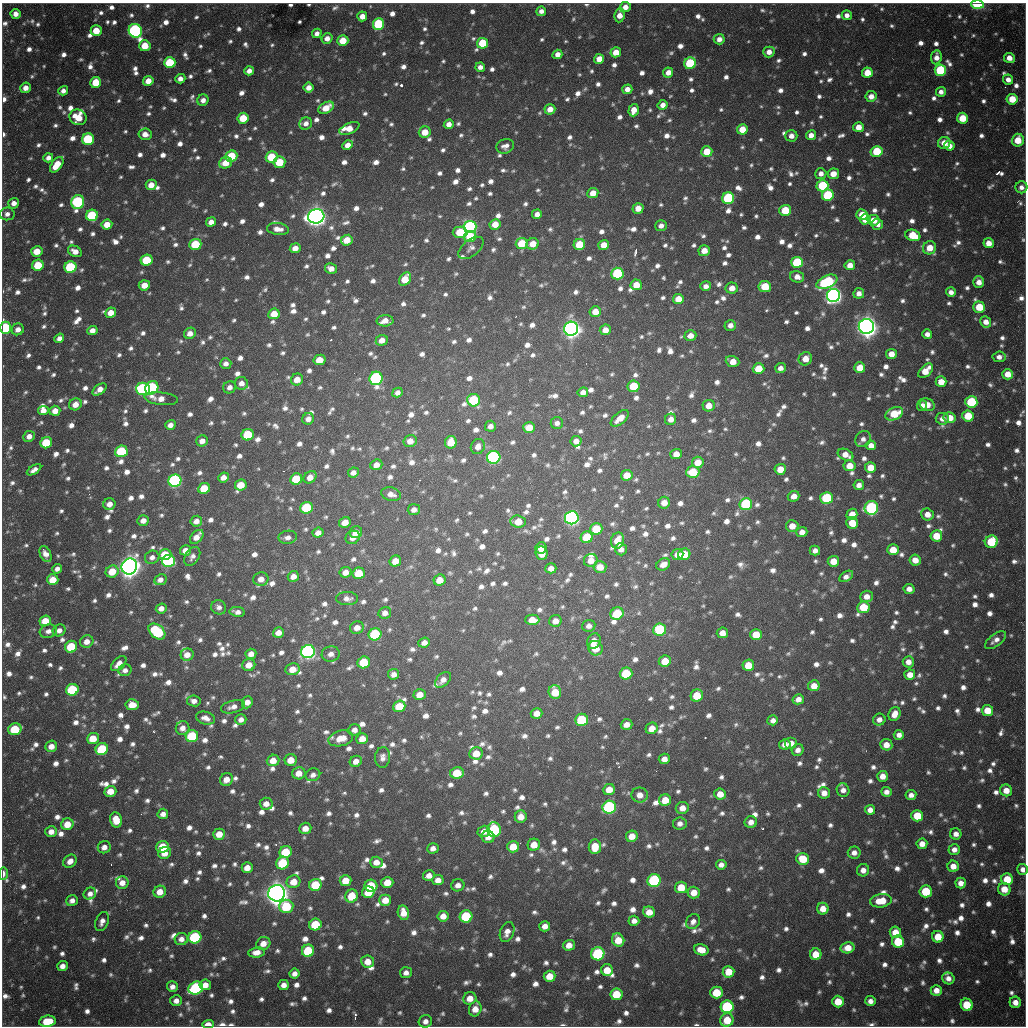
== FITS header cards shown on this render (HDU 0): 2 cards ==
NAXIS1  =                 1024 / length of data axis 1
NAXIS2  =                 1024 / length of data axis 2

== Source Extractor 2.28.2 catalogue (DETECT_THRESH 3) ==
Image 1024 x 1024 px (HDU 0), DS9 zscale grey, 1 PNG px = 1 image px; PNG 1028 x 1028 px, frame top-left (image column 1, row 1024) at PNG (2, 3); each listed source drawn as its Kron ellipse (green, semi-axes under 4 px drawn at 4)
Background 703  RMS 22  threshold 65.6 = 3 sigma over >= 5 px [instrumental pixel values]
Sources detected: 1742; of the 1742, the 500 brightest by FLUX_AUTO listed and drawn (1242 fainter detections omitted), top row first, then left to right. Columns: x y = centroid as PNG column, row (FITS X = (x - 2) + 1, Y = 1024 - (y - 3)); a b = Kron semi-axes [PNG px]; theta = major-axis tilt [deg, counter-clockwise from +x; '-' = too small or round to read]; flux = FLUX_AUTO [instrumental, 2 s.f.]
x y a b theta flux
977 4 6 4 -3 1.1e+05
625 7 5 5 - 1.3e+04
541 11 5 4 - 8.4e+03
16 14 5 5 - 1.2e+04
619 15 7 5 82 1.7e+04
847 15 5 5 - 9.4e+03
362 16 5 5 - 1.5e+04
379 24 6 5 - 1.3e+05
96 31 5 5 - 3.4e+04
135 31 7 6 - 3.5e+05
317 33 5 4 - 8.5e+03
327 38 6 5 - 1.1e+04
719 39 5 5 - 1.0e+04
343 41 5 5 - 3.5e+04
482 43 5 5 - 6.1e+04
145 46 6 5 - 3.1e+04
616 52 5 5 - 2.5e+04
769 52 5 5 - 1.3e+04
557 54 5 4 - 1.1e+04
936 57 7 5 82 1.2e+04
1009 58 5 5 - 1.4e+04
599 59 5 5 - 1.9e+04
170 63 5 5 - 7.5e+04
690 63 6 5 - 1.1e+05
480 67 5 4 - 8.3e+03
940 70 6 5 - 1.2e+05
249 71 5 4 - 1.1e+04
668 72 5 5 - 1.3e+04
867 73 5 5 - 3.0e+04
180 79 5 4 - 1.0e+04
1008 80 5 5 - 1.1e+04
148 81 5 5 - 2.0e+04
96 82 5 5 - 4.0e+04
309 87 5 5 - 1.2e+04
25 88 5 5 - 1.3e+04
627 89 5 5 - 1.2e+04
63 91 5 4 - 8.2e+03
941 92 5 5 - 9.1e+03
871 96 5 5 - 1.3e+04
1012 99 5 5 - 3.7e+04
203 100 6 5 - 9.3e+03
663 105 5 5 - 1.1e+04
326 108 8 5 29 2.7e+04
550 109 5 5 - 1.5e+04
634 110 6 5 - 1.7e+04
78 117 9 7 -28 3.4e+04
243 118 6 5 - 4.1e+04
962 118 5 5 - 3.9e+04
306 124 6 6 - 9.4e+03
449 124 5 4 - 1.1e+04
858 127 5 5 - 1.8e+04
349 128 11 5 23 2.2e+04
742 129 5 5 - 2.8e+04
425 132 6 5 - 2.4e+04
145 134 6 6 - 1.3e+04
811 135 5 5 - 1.1e+04
791 136 6 5 - 1.0e+04
88 139 6 5 - 1.2e+05
1018 140 6 6 - 3.6e+04
944 143 6 6 - 2.0e+04
348 145 5 4 - 1.3e+04
505 146 9 7 18 9.4e+03
949 146 5 5 - 1.2e+04
877 151 6 5 - 6.5e+04
707 152 5 5 - 3.5e+04
231 156 6 5 - 5.6e+04
272 157 6 5 - 6.2e+04
48 158 5 4 - 9.1e+03
279 162 6 5 - 5.2e+04
225 163 7 5 20 2.3e+04
57 165 9 5 52 3.2e+04
821 174 5 5 - 9.5e+03
833 174 6 5 - 1.9e+04
151 185 5 5 - 1.7e+04
822 186 6 6 - 8.9e+04
1021 187 6 6 - 8.6e+03
593 193 5 5 - 1.9e+04
828 195 6 6 - 1.1e+05
728 198 6 6 - 1.6e+05
78 202 7 6 - 2.1e+05
14 203 5 5 - 1.0e+04
638 208 5 5 - 1.7e+04
785 210 5 5 - 5.0e+04
7 214 7 6 - 8.8e+03
537 214 5 4 - 9.9e+03
92 215 6 5 - 9.9e+04
862 215 5 5 - 2.8e+04
316 216 8 7 - 1.5e+06
865 219 5 5 - 3.0e+04
874 220 6 5 - 2.3e+04
211 222 5 4 - 1.1e+04
495 224 5 5 - 2.2e+04
877 224 6 6 - 1.1e+04
107 225 5 5 - 2.2e+04
661 226 6 5 - 8.2e+03
470 227 6 6 - 3.8e+05
278 229 11 6 -5 1.4e+04
460 232 7 6 - 5.3e+04
913 235 8 5 -20 4.5e+04
470 237 6 5 - 5.2e+04
347 240 6 5 - 2.7e+04
989 243 5 5 - 1.7e+04
195 244 6 5 - 6.2e+04
522 244 6 5 - 4.8e+04
533 244 6 5 - 2.3e+04
579 245 6 5 - 4.7e+04
604 245 5 5 - 2.1e+04
295 248 5 5 - 1.4e+04
471 248 14 8 39 8.2e+03
929 248 7 6 - 2.4e+04
37 251 5 5 - 2.5e+04
75 251 7 5 -26 1.3e+04
704 251 5 5 - 1.7e+04
146 260 6 5 - 6.6e+04
797 262 6 5 - 1.1e+05
38 265 6 5 - 5.0e+04
850 265 5 5 - 1.6e+04
70 267 6 5 - 1.2e+05
331 268 6 5 - 1.2e+04
617 273 6 6 - 1.4e+05
797 277 7 5 -16 1.2e+04
405 279 7 5 54 3.3e+04
827 282 11 6 24 1.5e+05
979 282 6 5 - 1.4e+04
144 285 5 5 - 2.0e+04
636 285 5 5 - 2.4e+04
706 286 5 5 - 9.4e+03
765 286 6 5 - 5.1e+04
732 288 6 5 - 1.5e+04
951 292 5 5 - 9.6e+03
859 293 5 5 - 1.0e+04
833 295 6 6 - 8.6e+05
678 299 5 5 - 2.3e+04
979 307 6 5 - 4.7e+04
595 312 5 5 - 2.0e+04
111 313 5 5 - 1.8e+04
274 314 6 5 - 2.8e+04
385 321 8 5 2 1.5e+04
986 322 6 5 - 1.4e+04
730 325 6 5 - 8.5e+03
866 326 7 7 - 1.6e+06
6 328 6 5 - 1.5e+05
18 329 6 5 - 1.0e+04
571 329 7 7 - 1.2e+06
92 330 5 4 - 1.2e+04
605 330 5 5 - 1.3e+04
190 333 6 5 - 1.2e+04
927 334 5 4 - 8.3e+03
690 336 6 5 - 1.5e+04
59 338 5 4 - 8.2e+03
382 340 6 5 - 1.4e+04
891 354 5 5 - 1.6e+04
999 357 6 5 - 8.9e+03
805 359 7 6 - 1.8e+04
319 360 6 5 - 2.6e+04
732 361 7 5 -18 2.0e+04
226 364 6 5 - 8.7e+03
780 368 5 5 - 8.6e+03
860 368 5 5 - 3.0e+04
758 369 6 5 - 4.0e+04
926 371 9 5 45 2.9e+04
1008 374 5 5 - 2.1e+04
376 378 7 6 - 3.0e+05
297 380 6 5 - 2.0e+04
941 382 5 5 - 2.0e+04
241 383 6 6 - 1.1e+04
633 386 6 6 - 5.6e+04
230 387 6 6 - 8.7e+03
152 388 7 6 - 2.2e+05
99 389 8 4 37 1.3e+04
143 389 7 6 - 2.2e+05
583 392 5 5 - 8.8e+03
397 393 5 4 - 8.2e+03
161 399 17 6 -6 1.6e+04
474 400 6 6 - 1.2e+05
971 402 6 5 - 1.0e+05
75 404 6 5 - 1.4e+04
922 405 5 5 - 8.4e+03
927 405 8 6 -20 1.9e+04
709 406 6 5 - 1.8e+04
43 410 5 4 - 1.1e+04
55 411 5 5 - 1.6e+04
894 414 9 6 24 5.3e+04
968 416 6 5 - 4.8e+04
620 418 11 5 40 1.8e+04
950 418 6 5 - 2.3e+04
308 419 6 5 - 9.6e+03
671 419 6 5 - 1.1e+04
942 419 6 6 - 1.0e+04
557 423 6 6 - 8.2e+03
170 425 5 5 - 9.8e+03
490 426 5 5 - 8.8e+03
529 427 6 5 - 2.5e+04
248 435 6 5 - 7.2e+04
29 436 6 5 - 1.0e+04
863 439 8 7 - 9.1e+03
202 441 6 5 - 1.1e+04
410 441 6 6 - 1.5e+04
576 441 5 5 - 1.1e+04
451 442 6 6 - 3.4e+04
46 443 6 5 - 6.5e+04
871 445 5 5 - 1.2e+04
478 446 8 7 - 1.3e+04
121 451 6 5 - 9.8e+04
676 454 5 5 - 1.6e+04
845 455 8 5 -24 1.6e+04
494 457 7 6 - 3.4e+05
698 462 6 5 - 2.3e+04
376 465 6 5 - 1.2e+04
849 466 6 5 - 2.1e+04
870 468 5 5 - 2.4e+04
780 469 5 5 - 2.3e+04
34 470 8 4 32 8.2e+03
693 472 6 5 - 5.2e+04
353 473 5 5 - 8.6e+03
627 475 6 5 - 2.4e+04
223 477 5 5 - 1.1e+04
310 477 7 5 39 1.5e+04
296 479 6 5 - 5.9e+04
175 481 6 6 - 3.4e+05
241 485 6 5 - 3.0e+04
859 485 5 5 - 9.0e+03
204 488 6 5 - 4.8e+04
391 494 10 6 -15 1.1e+04
794 496 6 5 - 1.3e+04
827 498 6 6 - 1.1e+05
664 503 6 6 - 1.5e+04
109 504 6 5 - 1.2e+04
746 504 6 6 - 1.4e+05
307 508 6 5 - 1.0e+05
871 508 7 6 - 2.5e+05
414 510 6 5 - 9.4e+03
852 514 5 5 - 2.1e+04
927 514 6 6 - 1.6e+04
572 518 7 6 - 5.8e+05
143 520 6 5 - 1.1e+04
196 521 6 5 - 1.2e+04
518 521 8 6 -3 3.1e+04
345 522 6 5 - 1.7e+04
852 523 6 5 - 2.8e+04
792 526 6 6 - 1.8e+04
596 529 6 5 - 5.4e+04
356 532 6 6 - 1.7e+04
802 532 5 5 - 1.3e+04
318 533 5 5 - 1.0e+04
936 536 6 5 - 3.1e+04
197 537 8 5 47 1.5e+04
288 537 9 6 9 8.6e+03
353 537 7 6 - 1.0e+04
587 537 6 6 - 6.8e+04
617 541 8 6 74 2.7e+04
991 542 6 6 - 6.8e+04
541 548 6 5 - 1.0e+04
621 549 6 6 - 1.0e+04
186 550 5 5 - 1.6e+04
893 550 6 5 - 2.7e+04
815 551 5 5 - 9.3e+03
542 553 7 6 - 1.9e+04
45 554 8 5 -65 1.1e+04
165 554 6 5 - 3.9e+04
677 554 6 5 - 1.5e+04
684 554 6 5 - 4.5e+04
192 556 10 7 58 8.3e+03
152 557 7 6 - 8.9e+03
591 560 7 6 - 1.8e+04
915 560 6 5 - 1.6e+04
168 561 6 6 - 2.5e+05
395 561 6 5 - 2.1e+04
833 561 5 5 - 2.3e+04
663 564 7 5 33 1.3e+04
129 566 8 7 - 1.6e+06
600 567 6 6 - 2.2e+04
551 568 5 5 - 1.2e+04
57 569 5 4 - 8.6e+03
112 571 6 6 - 3.3e+04
345 572 6 5 - 1.3e+04
359 573 6 6 - 3.7e+04
293 576 6 5 - 1.2e+04
846 576 7 4 32 8.7e+03
261 579 7 6 - 1.4e+04
53 580 6 5 - 2.9e+04
160 580 6 5 - 9.2e+03
440 580 6 5 - 2.3e+04
909 589 5 5 - 9.5e+03
867 596 6 6 - 1.3e+04
347 598 11 6 -1 8.6e+03
219 607 8 7 - 8.3e+03
863 607 6 6 - 3.8e+04
161 608 5 5 - 1.1e+04
237 612 7 5 -11 8.7e+03
385 613 6 6 - 9.3e+03
617 613 7 6 - 6.1e+04
532 620 7 5 0 2.2e+04
45 621 6 5 - 3.1e+04
555 621 6 5 - 1.4e+04
589 626 6 6 - 8.6e+03
357 628 7 6 - 1.3e+04
59 630 7 5 28 9.0e+03
660 630 6 6 - 1.4e+05
48 631 9 6 17 8.9e+03
157 631 9 6 -41 1.4e+05
278 633 5 5 - 1.4e+04
722 633 5 5 - 1.5e+04
375 634 6 6 - 1.4e+05
756 635 6 5 - 3.3e+04
996 640 12 6 37 9.8e+03
87 641 7 6 - 1.4e+04
594 641 8 6 65 1.5e+04
424 643 6 5 - 1.0e+04
71 647 6 6 - 6.9e+04
595 648 7 7 - 3.1e+04
308 651 7 6 - 6.1e+05
251 654 5 5 - 1.2e+04
331 654 9 7 9 9.4e+03
187 655 6 6 - 1.5e+04
665 661 6 5 - 3.1e+04
364 662 6 6 - 6.4e+04
908 662 5 5 - 1.1e+04
119 664 9 5 43 1.3e+04
249 665 6 6 - 1.8e+04
748 665 6 5 - 3.3e+04
293 669 7 6 - 2.0e+04
125 670 6 5 - 8.2e+03
394 674 5 5 - 8.7e+03
626 674 6 6 - 7.4e+04
910 675 5 5 - 1.6e+04
443 680 9 6 46 1.0e+04
814 686 6 5 - 1.8e+04
72 690 6 6 - 1.2e+05
555 692 7 6 - 3.2e+04
420 695 6 5 - 1.7e+04
697 696 6 6 - 4.2e+04
798 699 6 5 - 1.1e+04
194 701 7 5 -9 8.7e+03
247 702 6 5 - 1.2e+04
132 705 6 5 - 2.3e+04
399 706 6 5 - 4.2e+04
233 707 12 6 15 1.0e+04
987 710 5 5 - 2.7e+04
537 713 6 5 - 1.5e+04
894 714 7 5 63 1.7e+04
205 718 10 6 -17 1.1e+04
241 719 6 5 - 8.6e+03
582 720 6 6 - 1.0e+05
773 720 5 5 - 8.5e+03
879 720 6 6 - 1.0e+04
627 725 6 5 - 1.2e+04
183 728 7 6 - 1.1e+04
652 728 6 5 - 1.9e+04
15 729 7 5 24 6.9e+04
354 730 6 5 - 9.3e+03
899 735 5 5 - 9.1e+03
192 736 6 6 - 1.1e+05
93 738 6 5 - 3.1e+04
341 738 12 7 14 2.2e+04
362 739 6 5 - 1.8e+04
791 743 6 6 - 1.3e+04
785 744 5 5 - 1.2e+04
886 745 6 5 - 1.7e+04
51 746 6 5 - 1.5e+04
102 749 6 6 - 9.4e+04
798 750 6 5 - 9.5e+03
476 753 6 6 - 2.5e+04
383 757 10 7 85 8.5e+03
664 759 5 5 - 1.1e+04
273 760 6 5 - 2.0e+04
291 760 6 5 - 2.2e+04
356 761 6 5 - 1.1e+04
299 773 6 6 - 1.8e+04
457 773 7 6 - 4.2e+04
313 775 7 6 - 8.3e+03
882 776 5 5 - 1.4e+04
226 780 7 6 - 1.5e+04
609 790 6 5 - 2.0e+04
843 790 7 6 - 9.2e+03
1006 790 6 6 - 1.7e+04
110 791 6 5 - 2.1e+04
886 792 5 5 - 8.3e+03
824 793 6 5 - 1.3e+04
720 794 6 5 - 2.0e+04
640 795 8 7 - 1.4e+04
911 795 5 5 - 8.4e+03
665 800 6 5 - 2.8e+04
266 804 6 6 - 1.3e+04
609 807 7 6 - 2.9e+05
682 808 6 6 - 1.4e+04
870 810 5 5 - 1.0e+04
163 814 5 5 - 9.1e+03
917 816 6 5 - 4.2e+04
521 817 6 6 - 1.6e+04
116 820 8 6 -77 2.7e+04
751 822 6 6 - 1.1e+04
680 823 7 6 - 8.3e+03
67 824 6 6 - 2.5e+04
305 828 6 5 - 1.6e+04
494 830 7 6 - 1.7e+05
484 831 6 5 - 1.3e+04
51 832 6 5 - 1.3e+04
219 834 6 5 - 2.2e+04
956 834 6 5 - 1.0e+04
632 836 6 5 - 2.0e+04
488 837 6 6 - 1.1e+04
922 844 5 5 - 1.3e+04
534 845 6 6 - 2.1e+04
104 847 6 6 - 1.1e+04
163 847 6 6 - 5.8e+04
513 847 6 5 - 2.9e+04
595 847 7 6 - 3.1e+04
433 848 6 5 - 9.0e+03
954 849 6 5 - 9.7e+03
286 852 6 6 - 5.9e+04
165 853 7 5 31 1.7e+04
854 853 6 6 - 9.8e+03
803 859 6 6 - 4.3e+04
70 861 7 6 - 1.2e+04
376 862 6 5 - 1.4e+04
282 863 6 6 - 8.6e+04
721 865 5 5 - 8.3e+03
953 866 5 5 - 1.4e+04
247 868 5 5 - 1.7e+04
1023 869 5 5 - 8.8e+03
863 870 6 6 - 1.1e+04
3 873 6 3 89 8.2e+03
429 876 6 5 - 1.1e+04
1007 879 6 6 - 3.6e+04
438 880 5 5 - 1.3e+04
346 881 6 5 - 2.8e+04
654 881 6 6 - 2.0e+05
294 882 7 6 - 2.4e+04
387 882 6 5 - 2.3e+04
122 883 6 6 - 1.5e+04
961 883 5 5 - 1.1e+04
315 885 6 6 - 7.0e+04
458 885 6 6 - 1.0e+04
371 886 6 6 - 6.8e+04
681 887 6 5 - 3.2e+04
1004 889 6 6 - 2.2e+04
926 891 6 6 - 6.0e+04
160 892 6 6 - 1.9e+04
368 892 6 5 - 3.3e+04
277 893 8 8 - 2.1e+06
694 893 6 6 - 1.8e+04
90 894 6 5 - 9.2e+03
352 896 7 6 - 3.7e+04
385 900 6 5 - 2.2e+04
72 901 6 5 - 9.0e+03
881 901 11 6 7 3.3e+04
286 906 7 6 - 6.9e+04
823 909 6 5 - 1.8e+04
649 912 6 5 - 2.0e+04
403 913 7 5 -78 1.8e+04
443 916 5 5 - 1.5e+04
466 916 6 6 - 1.1e+05
102 921 10 6 68 9.3e+03
634 921 5 5 - 9.1e+03
693 922 8 6 54 8.3e+03
315 925 6 6 - 6.5e+04
545 926 5 5 - 1.1e+04
507 932 10 6 70 1.2e+04
895 932 6 5 - 2.1e+04
195 937 6 6 - 1.6e+05
938 937 6 5 - 3.2e+04
181 939 6 6 - 1.0e+04
618 940 7 6 - 2.8e+04
898 942 6 6 - 6.2e+04
263 943 7 6 - 1.5e+04
569 945 6 5 - 1.5e+04
848 948 7 5 13 2.1e+04
701 950 7 5 -17 2.0e+04
308 951 6 6 - 7.9e+04
256 952 8 5 8 1.2e+04
598 954 7 6 - 1.5e+05
816 954 6 6 - 3.0e+04
368 961 6 6 - 1.8e+04
62 966 5 5 - 1.1e+04
607 970 6 6 - 2.7e+04
729 972 6 5 - 3.0e+04
406 973 6 5 - 8.4e+03
294 974 5 5 - 9.3e+03
550 976 6 5 - 2.7e+04
948 978 6 5 - 9.6e+03
205 985 5 5 - 1.5e+04
284 985 5 5 - 1.0e+04
172 987 5 5 - 8.5e+03
196 988 7 6 - 2.6e+05
936 990 5 5 - 1.4e+04
716 992 6 6 - 4.7e+04
616 994 6 6 - 4.5e+04
470 998 6 6 - 1.8e+04
176 1001 6 5 - 9.5e+03
838 1001 6 5 - 3.2e+04
870 1001 5 5 - 9.3e+03
1015 1002 6 5 - 1.3e+04
967 1005 6 6 - 5.1e+04
727 1007 6 6 - 1.9e+05
475 1009 7 6 - 1.7e+04
727 1020 7 6 - 3.3e+04
47 1021 8 5 9 4.5e+04
425 1021 7 6 - 9.0e+03
208 1024 5 4 - 1.7e+04
At the frame edge (FLAGS 8, measured only in part): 5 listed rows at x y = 977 4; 6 328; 1023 869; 3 873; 208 1024
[1242 fainter detections neither listed nor drawn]

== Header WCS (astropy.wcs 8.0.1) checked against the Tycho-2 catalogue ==
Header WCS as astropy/WCSLIB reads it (CRVAL/CRPIX/CD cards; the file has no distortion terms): RA---TAN/DEC--TAN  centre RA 19:04:13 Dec -20:34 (286.05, -20.56 deg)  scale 1.18 arcsec/px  FOV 20.1' x 20.1'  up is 0 deg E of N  parity flipped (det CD > 0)
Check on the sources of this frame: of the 60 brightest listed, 17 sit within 1.9 arcsec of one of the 22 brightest Tycho-2 stars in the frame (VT <= 11.99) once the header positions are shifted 0.23 arcsec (0.13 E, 0.19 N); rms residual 0.63 arcsec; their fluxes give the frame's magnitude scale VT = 25.22 - 2.5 log10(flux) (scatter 0.33 mag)
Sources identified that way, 17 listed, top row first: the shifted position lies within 1.9 arcsec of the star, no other Tycho-2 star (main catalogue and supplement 1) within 3.8 arcsec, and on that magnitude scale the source's flux lands within +1.5 / -3 mag of the star's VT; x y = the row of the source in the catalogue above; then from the Tycho-2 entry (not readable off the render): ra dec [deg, ICRS J2000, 3 dp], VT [Tycho-2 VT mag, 2 dp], TYC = Tycho-2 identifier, HIP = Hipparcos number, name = IAU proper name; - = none
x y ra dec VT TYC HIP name
977 4 286.217 -20.394 11.45 6291-2348-1 - -
135 31 285.922 -20.401 11.84 6290-1553-1 - -
88 139 285.906 -20.437 11.70 6290-1190-1 - -
78 202 285.902 -20.457 11.63 6290-1914-1 - -
470 227 286.039 -20.466 11.64 6291-2563-1 - -
833 295 286.166 -20.490 11.06 6291-1861-1 - -
866 326 286.177 -20.500 9.72 6291-280-1 - -
571 329 286.074 -20.500 10.56 6291-2482-1 - -
376 378 286.006 -20.516 11.38 6291-2555-1 - -
175 481 285.935 -20.549 11.40 6290-1670-1 - -
572 518 286.074 -20.562 10.72 6291-940-1 - -
129 566 285.919 -20.577 9.38 6290-1734-1 - -
308 651 285.981 -20.605 11.19 6290-1602-1 - -
609 807 286.086 -20.657 11.94 6295-2470-1 - -
654 881 286.102 -20.681 11.90 6295-452-1 - -
277 893 285.970 -20.684 9.47 6294-85-1 - -
598 954 286.082 -20.705 11.99 6295-205-1 - -